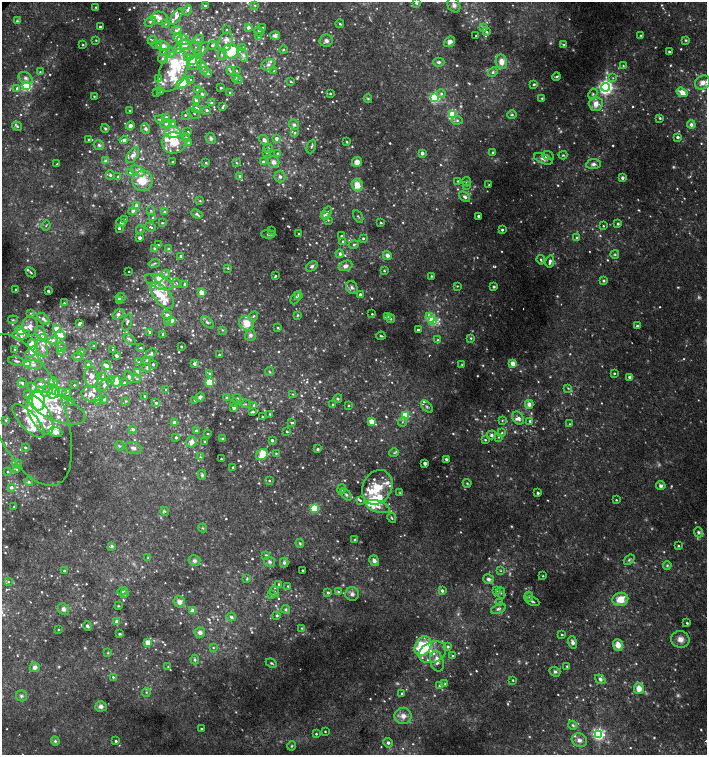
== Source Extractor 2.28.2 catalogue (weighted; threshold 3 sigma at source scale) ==
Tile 6 of 4 x 4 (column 2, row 2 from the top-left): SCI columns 1590-2998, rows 3047-4551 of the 6060 x 6084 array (HDU 1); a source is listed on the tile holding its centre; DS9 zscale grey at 2 x 2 block average (1 PNG px = mean of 2 x 2 image px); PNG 709 x 757 px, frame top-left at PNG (2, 2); each listed source drawn as its Kron ellipse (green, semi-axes under 4 px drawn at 4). Shown black and unused: <1% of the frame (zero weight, under 2 of 3 exposures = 2% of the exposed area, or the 3 px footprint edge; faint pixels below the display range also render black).
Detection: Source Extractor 2.28.2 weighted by HDU 2 'WHT'; one run over the whole footprint, this tile lists its part. Background 0.0239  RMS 0.0055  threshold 0.0246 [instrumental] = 3 sigma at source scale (4.5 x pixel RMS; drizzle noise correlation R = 1.50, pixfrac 1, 0.0396/0.0396 arcsec/px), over >= 5 px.
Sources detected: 1272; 162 too faint to see at this stretch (2 x 2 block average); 1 cosmic-ray / hot-pixel residue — neither listed nor drawn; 2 coinciding with a brighter row at this scale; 157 inside a brighter listed object's ellipse — not listed separately; of the other 950, all 500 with FLUX_AUTO >= 1.32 (the completeness limit of this list) listed and drawn (450 fainter detections not listed), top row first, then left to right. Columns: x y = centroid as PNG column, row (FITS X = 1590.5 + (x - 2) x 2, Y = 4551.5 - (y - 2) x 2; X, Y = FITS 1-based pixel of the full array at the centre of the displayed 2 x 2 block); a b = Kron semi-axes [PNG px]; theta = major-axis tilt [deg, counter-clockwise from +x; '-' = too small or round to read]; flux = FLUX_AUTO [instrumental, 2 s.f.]
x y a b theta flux
416 3 4 3 - 2
254 5 4 3 - 1.8
454 5 8 6 -60 5.3
205 6 3 2 - 2.4
96 7 3 3 - 1.6
187 10 5 4 - 2.5
176 17 9 4 56 6.1
160 18 8 6 -14 7.1
17 21 3 3 - 1.6
150 21 6 4 36 3.3
166 24 4 3 - 1.6
340 24 4 2 - 1.8
100 27 2 2 - 3.8
248 27 3 3 - 6
262 28 4 2 - 4.3
484 28 3 3 - 4.1
176 30 5 4 - 3.8
226 30 3 2 - 1.5
259 31 5 4 - 3.3
487 32 3 3 - 2
275 35 5 4 - 5.3
641 35 2 2 - 1.4
476 36 2 2 - 1.4
259 37 3 3 - 1.5
178 38 5 3 - 24
198 39 5 3 - 2.3
96 40 4 3 - 1.4
152 40 4 4 - 2.2
183 40 6 4 -17 4.3
686 40 4 3 - 1.6
326 41 6 6 - 5.6
225 42 10 7 67 6
449 42 6 4 41 6.9
564 44 4 3 - 1.7
83 45 3 2 - 1.5
156 45 5 3 - 2.9
185 45 6 5 - 9.4
212 45 5 3 - 3.5
163 46 6 5 - 6.9
243 47 4 3 - 1.4
196 48 7 3 -64 2.7
178 49 4 3 - 2.5
202 50 10 4 52 5.1
283 50 4 3 - 1.7
230 51 7 7 - 45
669 51 2 2 - 1.7
164 52 4 3 - 1.9
170 53 5 4 - 3.8
222 54 5 3 - 1.7
243 55 7 4 -65 4.6
188 57 4 4 - 2.5
163 59 5 4 - 2.9
192 60 4 3 - 5.3
439 62 6 4 0 3.6
501 62 7 5 -79 14
195 64 7 6 - 5.3
268 65 7 5 23 5.4
623 66 3 3 - 1.6
203 67 7 3 -61 2.8
236 70 2 2 - 1.5
173 71 23 13 66 51
230 71 4 3 - 2.4
274 71 3 3 - 1.8
40 72 3 3 - 1.6
206 72 6 4 -40 3.6
493 72 5 4 - 3.3
556 76 4 3 - 2.1
26 78 7 5 -34 5.8
235 78 4 3 - 2.3
613 78 3 3 - 1.6
158 79 4 3 - 2.3
190 79 3 3 - 1.4
239 79 4 3 - 1.5
290 81 3 3 - 1.8
182 83 7 4 26 21
702 83 8 6 34 10
534 84 2 2 - 2.5
26 86 3 3 - 160
605 87 4 4 - 480
17 88 3 3 - 3.6
221 88 2 2 - 1.8
197 90 3 3 - 1.3
161 91 2 2 - 2
230 92 2 2 - 1.4
682 92 6 4 -35 13
157 93 3 3 - 1.7
330 93 3 3 - 1.6
202 94 4 3 - 3
441 94 4 4 - 3
593 94 5 4 - 2.4
94 96 3 2 - 1.4
434 98 3 3 - 190
542 98 3 3 - 1.6
368 99 4 3 - 1.9
197 101 3 3 - 5.9
211 102 3 3 - 2.1
596 104 7 7 - 14
223 107 3 2 - 2.4
197 109 4 3 - 10
207 110 3 3 - 3.3
129 111 3 2 - 1.3
194 113 6 2 -44 1.7
185 115 3 2 - 1.9
452 115 3 3 - 120
512 115 4 3 - 2.4
166 117 3 2 - 4.1
660 118 3 3 - 2.2
160 120 5 3 - 2.7
457 120 5 4 - 2.6
173 123 4 3 - 2
166 124 6 3 4 4.2
294 125 5 4 - 3.5
691 125 4 4 - 5.1
17 126 5 3 - 1.9
130 126 4 4 - 5.8
105 128 4 4 - 2.2
146 129 5 4 - 2.9
173 132 8 5 -3 21
188 132 3 3 - 1.4
295 133 4 3 - 2.3
186 137 4 3 - 1.6
678 137 2 2 - 6.1
211 138 6 5 - 3.4
276 138 3 3 - 4.9
89 139 3 3 - 2
124 140 4 4 - 3.9
264 140 5 4 - 5.5
347 142 2 2 - 2.4
173 143 12 11 - 21
188 143 4 3 - 1.9
99 145 5 4 - 4
311 146 7 3 68 2.2
268 148 5 4 - 2.2
493 152 3 3 - 3
267 153 3 3 - 1.4
277 153 3 3 - 1.7
422 153 2 2 - 9.5
133 155 9 5 57 8.8
563 155 4 3 - 1.6
548 156 6 3 -24 1.9
543 159 10 4 -22 6.2
106 161 3 2 - 8
173 162 2 2 - 2.2
263 162 2 2 - 4.3
273 162 6 5 - 6.8
357 162 5 5 - 11
206 163 3 3 - 1.6
236 163 4 3 - 1.5
57 164 2 2 - 1.3
593 164 7 5 7 5.4
138 171 7 5 -32 6.4
130 172 4 3 - 2.5
110 175 4 4 - 2.7
118 176 3 3 - 1.6
240 176 4 3 - 2.5
280 177 6 5 - 4
622 178 4 3 - 3.9
142 181 10 10 - 27
458 181 3 2 - 1.4
467 181 4 3 - 2.5
357 185 6 5 - 19
467 185 3 3 - 1.4
489 185 2 2 - 1.6
465 197 6 4 -41 4.6
200 201 3 3 - 1.8
137 206 3 3 - 8.4
151 210 3 3 - 1.4
133 211 4 3 - 4.5
164 212 4 4 - 1.9
326 213 7 3 52 2.8
197 214 6 4 -26 2.8
325 216 3 2 - 16
358 216 7 3 -58 1.8
478 216 2 2 - 5.1
153 218 4 3 - 2.5
125 220 3 3 - 1.6
328 220 4 3 - 1.6
121 222 5 3 - 1.9
162 223 3 3 - 2
381 223 2 2 - 2.2
618 224 2 2 - 3.4
46 225 5 2 - 1.5
603 226 3 2 - 1.5
150 227 5 3 - 2.5
119 228 2 2 - 4.1
140 230 4 3 - 1.4
272 230 2 2 - 1.3
502 230 2 2 - 3.5
268 234 7 3 -2 2.6
299 234 2 2 - 1.4
342 236 3 2 - 1.6
140 238 2 2 - 7.5
363 238 3 3 - 1.9
577 238 3 3 - 3
343 241 3 3 - 2.6
354 244 5 3 - 2.1
158 245 3 3 - 1.5
154 248 3 3 - 2
168 248 3 3 - 2.8
340 254 4 4 - 3.7
615 254 4 4 - 2
387 255 5 4 - 5.4
181 256 3 2 - 2.4
541 260 5 3 - 2.3
550 261 6 3 80 4.4
154 263 6 3 15 2.2
312 266 6 4 35 3.5
345 266 7 5 24 6.9
228 268 3 3 - 1.9
129 271 2 2 - 1.3
384 271 3 3 - 1.5
31 272 6 3 -44 1.8
166 274 4 4 - 2.3
275 276 3 2 - 2
431 276 4 3 - 1.8
158 278 5 3 - 19
603 281 4 4 - 2
159 282 15 6 -22 11
177 283 5 2 - 1.5
185 284 3 2 - 5.6
457 286 3 3 - 1.4
352 287 7 5 -56 4.5
494 287 2 2 - 3.9
16 290 2 2 - 3.3
48 291 3 3 - 2.1
201 293 3 3 - 27
360 294 2 2 - 4.4
299 295 3 3 - 3.4
162 296 16 8 -50 22
121 297 5 3 - 2.3
296 298 7 4 60 2.7
119 300 4 2 - 8.6
64 303 3 3 - 1.9
30 313 3 3 - 1.5
118 314 6 4 39 3.7
372 314 2 2 - 1.6
167 315 4 4 - 4.3
298 315 4 3 - 1.8
254 316 5 3 - 2.2
388 316 3 2 - 10
430 318 5 3 - 11
43 319 7 4 -43 5.8
391 319 4 3 - 1.6
13 320 5 3 - 1.6
167 321 3 3 - 1.5
172 321 4 3 - 5.2
433 321 4 3 - 120
127 322 8 3 75 2.3
207 322 8 4 -41 3.8
80 323 4 2 - 4
247 323 8 6 -50 20
30 326 9 7 90 11
637 326 4 3 - 2.7
56 328 3 3 - 9.8
278 328 3 2 - 1.8
222 330 3 3 - 1.4
418 330 3 2 - 2.4
20 331 5 3 - 19
150 332 2 2 - 2.6
41 334 8 5 -70 8.5
163 334 2 2 - 2.8
21 335 9 5 4 6.7
60 335 5 4 - 10
250 335 6 5 - 4.4
381 336 4 2 - 1.9
43 338 4 3 - 9
471 338 4 4 - 1.9
130 339 7 3 -37 2.9
53 340 4 4 - 4.1
438 340 3 3 - 2.6
32 344 6 4 -84 16
94 346 2 2 - 3.2
61 347 5 4 - 2
181 347 2 2 - 2.1
42 348 9 5 -78 7.5
140 348 2 2 - 2.2
15 350 3 3 - 2.1
113 350 2 2 - 2.3
81 351 3 3 - 1.4
32 352 7 4 45 8.8
61 352 3 3 - 1.8
151 354 6 4 39 2.5
219 355 2 2 - 2
116 356 3 3 - 2.5
78 357 5 3 - 1.6
147 360 4 3 - 1.3
17 361 8 3 -11 2.7
139 362 3 3 - 1.7
512 363 3 2 - 23
27 364 4 3 - 22
153 364 2 2 - 2.3
194 364 3 3 - 3.7
33 365 9 4 -4 4.8
88 365 4 3 - 4.5
106 365 4 2 - 11
462 365 4 3 - 1.3
147 368 4 2 - 1.8
269 372 5 3 - 1.4
137 373 4 4 - 2.5
210 373 3 3 - 2.6
614 373 2 2 - 2
103 376 3 3 - 1.7
91 377 10 6 -85 8.3
129 377 6 4 -65 3.1
630 377 4 4 - 3.8
111 379 3 3 - 1.4
137 379 4 3 - 1.4
116 381 5 4 - 14
53 382 4 4 - 3.1
209 382 3 3 - 110
22 383 5 4 - 2.8
40 383 5 3 - 2.7
125 383 3 3 - 4.4
74 385 2 2 - 1.6
104 385 6 4 64 4
32 387 5 3 - 2.5
568 388 3 3 - 1.4
166 389 3 2 - 1.4
47 391 6 4 33 4
54 392 7 5 40 26
61 392 6 3 8 2.5
67 393 4 3 - 1.5
91 394 10 7 -10 9
293 394 4 3 - 1.4
28 395 3 3 - 3.3
145 396 2 2 - 1.6
200 397 5 4 - 4
226 398 3 3 - 2.3
237 398 4 4 - 2.2
338 399 4 4 - 1.9
38 400 10 6 -87 140
98 400 3 2 - 1.6
104 400 4 3 - 2.2
194 400 3 3 - 1.3
71 401 3 3 - 1.7
126 401 3 3 - 1.6
234 402 3 3 - 1.8
156 403 4 3 - 2.8
245 404 5 3 - 2.1
529 404 4 4 - 6.1
254 405 3 3 - 3.4
333 405 3 3 - 2
348 406 2 2 - 1.5
427 407 7 4 -47 2.8
57 408 30 12 -23 33
234 408 4 3 - 4.1
27 410 80 36 -68 90
253 412 3 2 - 2.9
270 414 2 2 - 1.6
40 415 21 10 -62 44
405 416 3 3 - 88
262 417 2 2 - 2.3
518 418 7 5 -55 7
6 420 4 3 - 1.3
502 420 3 3 - 1.6
29 421 21 8 -47 23
530 421 4 3 - 1.9
372 422 3 3 - 30
402 422 4 2 - 1.4
175 423 3 3 - 6.6
291 423 3 3 - 2
570 424 3 3 - 1.4
133 429 3 3 - 3.5
196 431 3 3 - 3.3
287 431 2 2 - 2
56 432 7 4 -20 7.5
502 433 3 3 - 1.6
208 434 2 2 - 1.3
491 435 5 4 - 3.2
498 437 3 3 - 1.5
176 438 2 2 - 2.8
222 439 3 3 - 2.2
272 440 2 2 - 4
485 440 3 2 - 1.8
205 441 3 3 - 1.5
191 442 5 5 - 8.1
119 446 5 3 - 1.4
25 447 3 2 - 2.4
133 448 8 5 -14 5
318 449 2 2 - 3.7
276 453 3 2 - 1.4
394 453 5 3 - 2
262 454 6 5 - 24
200 457 4 3 - 1.6
221 459 2 2 - 2.1
446 459 3 3 - 3.3
425 463 2 2 - 13
17 464 5 2 - 1.4
233 467 2 2 - 2
17 469 3 3 - 1.6
7 472 4 3 - 1.7
202 475 5 4 - 2.7
269 481 3 2 - 1.4
29 482 4 4 - 3.4
467 483 4 4 - 2
661 486 5 4 - 3.8
11 487 3 3 - 6.8
377 487 18 14 63 39
341 489 5 3 - 2.1
400 493 4 3 - 1.5
538 493 2 2 - 3.6
346 495 7 4 -47 3
360 500 4 3 - 2
616 500 2 2 - 1.5
14 506 2 2 - 1.6
378 506 12 6 -17 9.4
314 508 3 3 - 88
165 511 4 3 - 1.9
392 518 5 2 - 1.7
203 528 4 3 - 1.5
698 532 5 4 - 2.9
355 540 2 2 - 2.7
300 543 4 4 - 1.9
112 546 4 3 - 2.4
678 546 3 3 - 1.6
266 555 3 2 - 3.5
148 558 4 3 - 1.3
629 560 6 3 40 2.4
194 561 6 5 - 4.2
374 561 5 4 - 5.6
270 562 6 4 -31 3.7
284 562 5 4 - 3
667 565 4 4 - 2
302 570 2 2 - 2.1
64 571 3 3 - 1.5
501 571 4 3 - 1.4
543 576 3 3 - 1.4
247 579 4 3 - 1.8
488 579 5 4 - 4.9
8 582 3 3 - 1.7
279 584 3 3 - 1.9
288 586 2 2 - 1.4
442 590 3 3 - 4.9
496 590 3 3 - 4.5
122 591 5 3 - 2.9
274 592 5 3 - 1.9
338 592 4 3 - 2.1
328 593 2 2 - 3
501 593 6 3 -76 2.2
125 594 3 3 - 1.7
352 594 7 6 - 5.5
272 595 3 3 - 3.1
528 597 5 4 - 3.2
620 599 8 6 12 21
532 601 7 3 -24 2.9
179 602 5 5 - 7.5
500 602 3 2 - 2.7
118 606 2 2 - 1.6
63 609 6 5 - 5.8
286 609 4 4 - 2.4
498 609 8 4 24 3.8
193 611 3 2 - 16
277 616 3 3 - 2
231 617 4 4 - 3.3
117 622 4 3 - 7.6
687 623 3 3 - 1.4
87 626 5 3 - 3.8
301 628 4 4 - 1.6
58 630 2 2 - 1.8
200 632 5 5 - 6.1
119 634 2 2 - 3.8
562 635 3 3 - 1.9
680 639 9 8 - 9.9
147 642 4 3 - 14
572 642 6 4 -71 4.6
618 645 6 4 -69 15
423 646 10 8 62 91
448 647 3 3 - 3.5
213 648 3 3 - 1.5
432 652 14 10 24 19
108 653 4 3 - 1.4
452 655 2 2 - 3.1
195 659 5 3 - 2.4
437 661 10 6 -74 9.1
271 663 6 3 -25 2.3
168 666 3 3 - 1.4
567 666 3 3 - 1.6
35 667 5 5 - 6.6
555 672 5 5 - 3
113 677 2 2 - 1.7
600 679 5 4 - 4.3
513 680 3 2 - 1.7
445 684 3 3 - 1.6
440 686 3 3 - 5.2
639 688 6 5 - 13
146 692 4 3 - 1.7
402 693 2 2 - 2.3
21 696 5 5 - 3.2
101 706 6 5 - 5.4
403 716 8 8 - 11
573 725 4 3 - 2.4
201 729 2 2 - 1.6
325 732 2 2 - 1.4
316 734 2 2 - 1.7
599 734 4 3 - 240
579 740 8 6 -24 6.3
55 741 5 4 - 2.5
116 741 2 2 - 3
388 743 5 4 - 3.2
291 746 5 3 - 1.9
Isophote crosses this tile's border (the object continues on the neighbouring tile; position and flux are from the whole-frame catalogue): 1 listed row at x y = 416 3